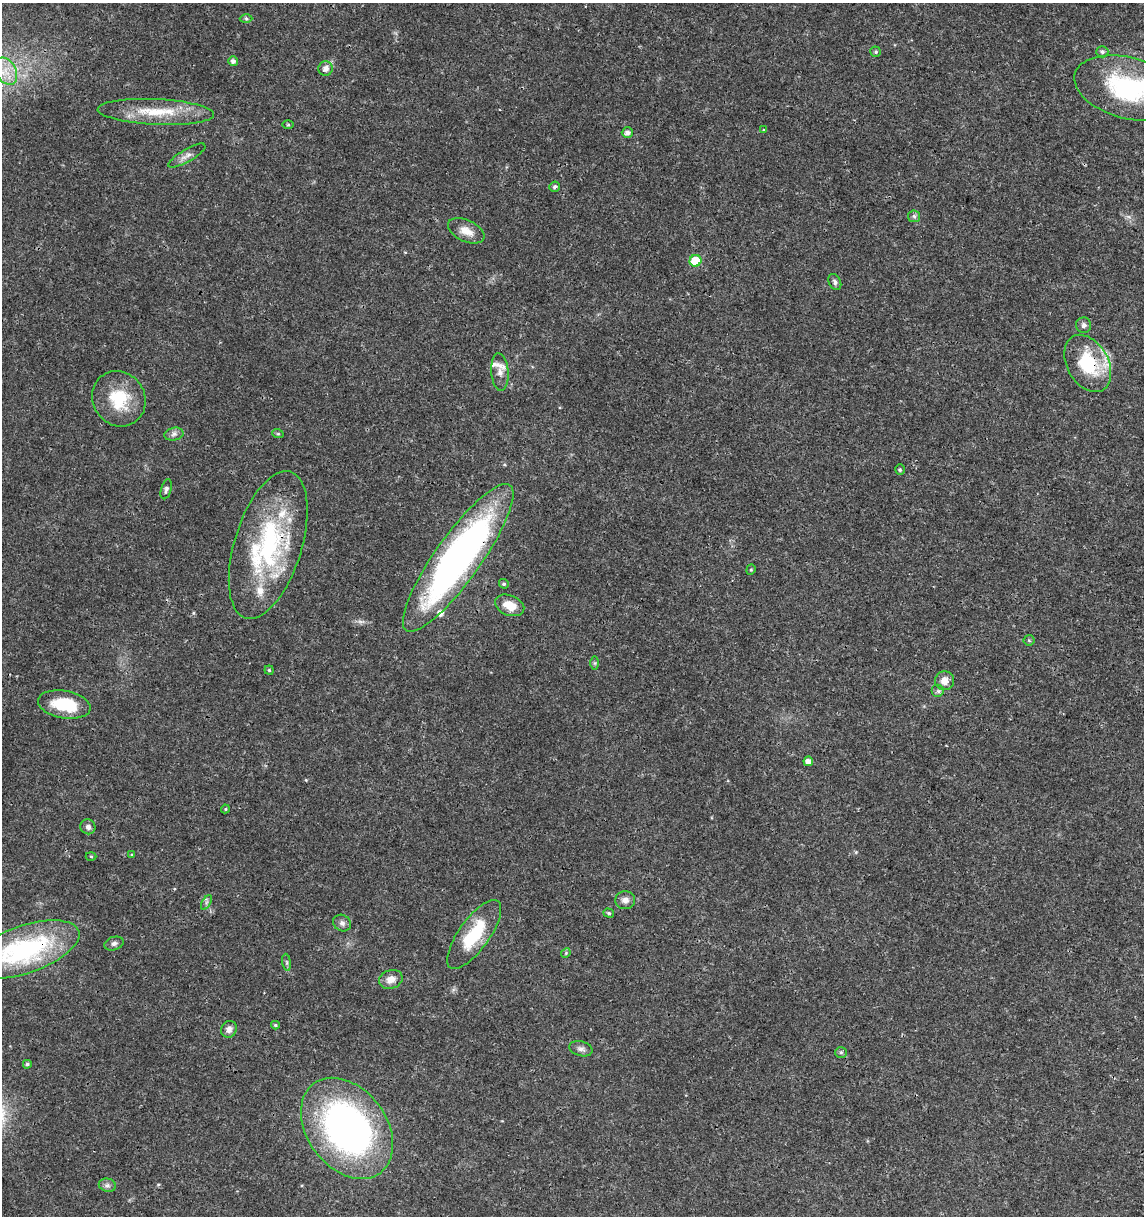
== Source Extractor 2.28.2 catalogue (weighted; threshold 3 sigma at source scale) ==
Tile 6 of 4 x 4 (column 2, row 2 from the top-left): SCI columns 1369-2510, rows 2441-3654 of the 5079 x 4871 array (HDU 1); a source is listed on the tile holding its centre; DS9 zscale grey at full resolution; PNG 1146 x 1218 px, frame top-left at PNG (2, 3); each listed source drawn as its Kron ellipse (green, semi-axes under 4 px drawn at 4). Shown black and unused: <1% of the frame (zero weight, under 3 of 4 exposures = <1% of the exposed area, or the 3 px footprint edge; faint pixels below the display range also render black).
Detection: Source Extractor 2.28.2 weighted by HDU 2 'WHT'; one run over the whole footprint, this tile lists its part. Background 0.0189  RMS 0.0018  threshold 0.00805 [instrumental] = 3 sigma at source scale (4.5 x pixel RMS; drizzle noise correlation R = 1.50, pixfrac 1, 0.0396/0.0396 arcsec/px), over >= 5 px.
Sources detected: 62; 4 inside a brighter listed object's ellipse — not listed separately; the other 58 listed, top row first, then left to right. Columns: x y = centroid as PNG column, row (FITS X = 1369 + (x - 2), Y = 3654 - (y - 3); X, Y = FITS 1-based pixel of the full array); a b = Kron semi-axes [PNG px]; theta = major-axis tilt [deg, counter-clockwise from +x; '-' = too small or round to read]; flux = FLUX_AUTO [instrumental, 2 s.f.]
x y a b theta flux
246 18 6 4 -2 0.26
876 52 5 5 - 0.31
1102 52 6 5 - 0.48
233 61 5 5 - 0.7
326 69 7 7 - 1.1
6 71 14 10 -60 2.6
1128 88 55 30 -15 23
156 112 58 13 -3 7.2
288 125 6 4 0 0.2
764 130 4 4 - 0.17
627 133 5 5 - 0.82
187 156 21 6 30 1.1
555 187 5 5 - 0.42
914 216 6 6 - 0.42
466 231 19 10 -25 2.1
695 261 6 5 - 6.9
835 282 8 6 -65 0.52
1084 325 7 7 - 0.6
1088 363 31 20 -61 11
500 372 19 8 -85 1.5
119 399 28 26 -57 7.6
174 434 10 6 11 0.62
278 434 6 3 -19 0.21
900 470 5 5 - 0.3
166 489 10 5 74 0.52
268 545 76 33 73 29
458 558 89 22 54 83
751 570 5 4 - 0.24
504 584 5 4 - 0.32
510 605 15 10 -22 2.9
1029 640 5 5 - 0.24
595 663 7 4 -90 0.31
269 670 4 4 - 0.22
944 681 9 9 - 1.7
938 691 6 6 - 0.44
64 705 26 13 -10 7.5
808 761 5 4 - 1.2
225 809 4 4 - 0.19
88 827 8 7 - 0.69
132 855 4 4 - 0.2
91 856 5 3 - 0.19
625 900 10 9 - 1
206 902 8 3 59 0.32
609 913 5 4 - 0.34
342 923 9 8 - 0.73
474 934 41 15 54 9.2
114 943 10 6 18 0.63
25 950 57 23 19 29
566 953 5 4 - 0.22
287 962 8 4 -82 0.37
391 979 12 9 20 1.5
275 1025 4 3 - 0.27
229 1029 8 7 - 0.92
581 1049 11 7 -14 0.74
841 1052 6 5 - 0.27
27 1064 4 4 - 0.32
347 1128 56 39 -53 71
107 1185 9 6 -13 0.59
Overlapping masked pixels (flux is a lower limit): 5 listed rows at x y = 695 261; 1088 363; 268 545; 458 558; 25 950
Isophote crosses this tile's border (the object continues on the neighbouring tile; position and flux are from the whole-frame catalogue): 3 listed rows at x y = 6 71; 1128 88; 25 950